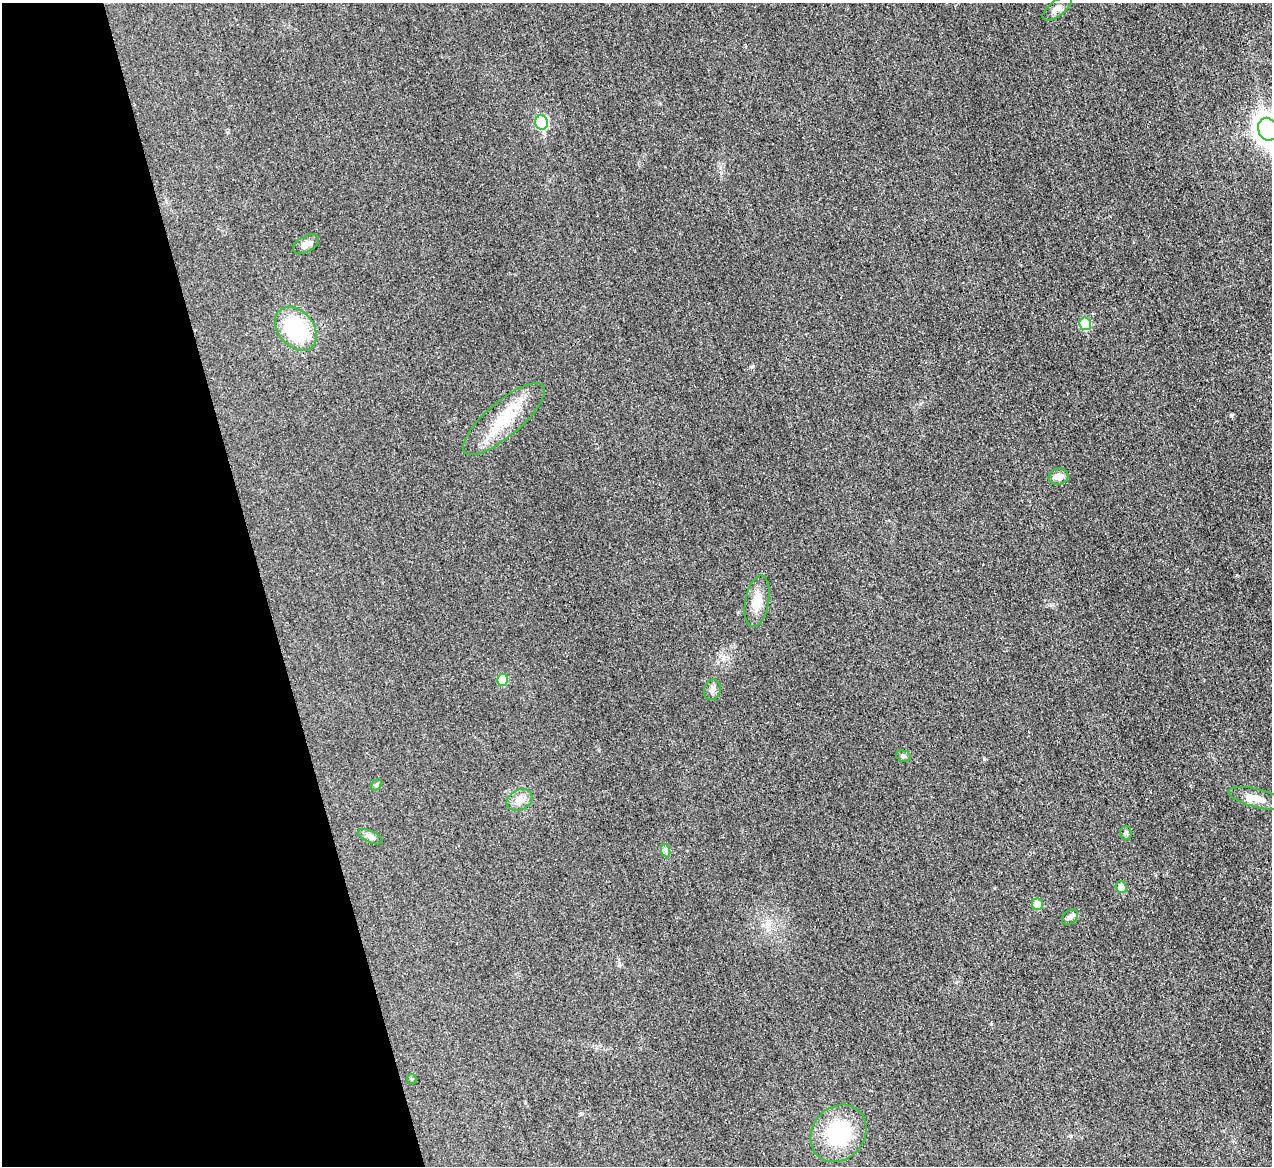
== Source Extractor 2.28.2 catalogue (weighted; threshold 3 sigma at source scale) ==
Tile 5 of 4 x 4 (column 1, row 2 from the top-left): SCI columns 17-1286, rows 2600-3763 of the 5097 x 5078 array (HDU 1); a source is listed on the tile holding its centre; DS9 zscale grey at full resolution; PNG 1274 x 1168 px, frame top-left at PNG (2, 3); each listed source drawn as its Kron ellipse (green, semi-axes under 4 px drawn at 4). Shown black and unused: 21% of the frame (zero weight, under 3 of 4 exposures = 1% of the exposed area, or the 3 px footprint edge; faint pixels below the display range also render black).
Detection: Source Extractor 2.28.2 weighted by HDU 2 'WHT'; one run over the whole footprint, this tile lists its part. Background 0.0431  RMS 0.0064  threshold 0.0286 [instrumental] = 3 sigma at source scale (4.5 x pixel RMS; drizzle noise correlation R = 1.50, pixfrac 1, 0.05/0.05 arcsec/px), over >= 5 px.
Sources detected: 23; all 23 listed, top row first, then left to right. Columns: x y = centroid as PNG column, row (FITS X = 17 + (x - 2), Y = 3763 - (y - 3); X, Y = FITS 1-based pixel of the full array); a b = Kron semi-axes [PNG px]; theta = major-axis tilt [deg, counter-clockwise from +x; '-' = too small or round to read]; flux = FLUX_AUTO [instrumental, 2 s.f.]
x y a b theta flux
1057 8 18 7 37 3.5
542 122 7 6 - 52
1268 129 12 9 -70 620
306 244 14 8 29 4.1
1085 324 6 6 - 23
296 329 24 18 -50 49
504 419 51 17 40 26
1059 476 10 8 12 4.4
757 601 26 11 79 10
503 680 6 5 - 14
712 690 10 8 71 2.7
903 756 7 5 -17 1.5
376 785 6 4 43 0.94
1257 798 29 9 -15 7.5
520 800 13 10 28 5.1
1126 833 7 5 -89 1.3
370 837 13 6 -25 2.3
666 851 7 4 -71 1.3
1121 887 6 5 - 6.7
1037 904 6 5 - 9.5
1070 917 9 6 44 2
412 1079 5 4 - 0.7
838 1133 30 26 49 43
Isophote crosses this tile's border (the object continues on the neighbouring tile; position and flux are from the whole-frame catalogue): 1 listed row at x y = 1268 129
Unlisted compact peaks at least as high as the median listed source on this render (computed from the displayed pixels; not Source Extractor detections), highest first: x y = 1231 415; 753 366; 984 759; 581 1114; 1071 1136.